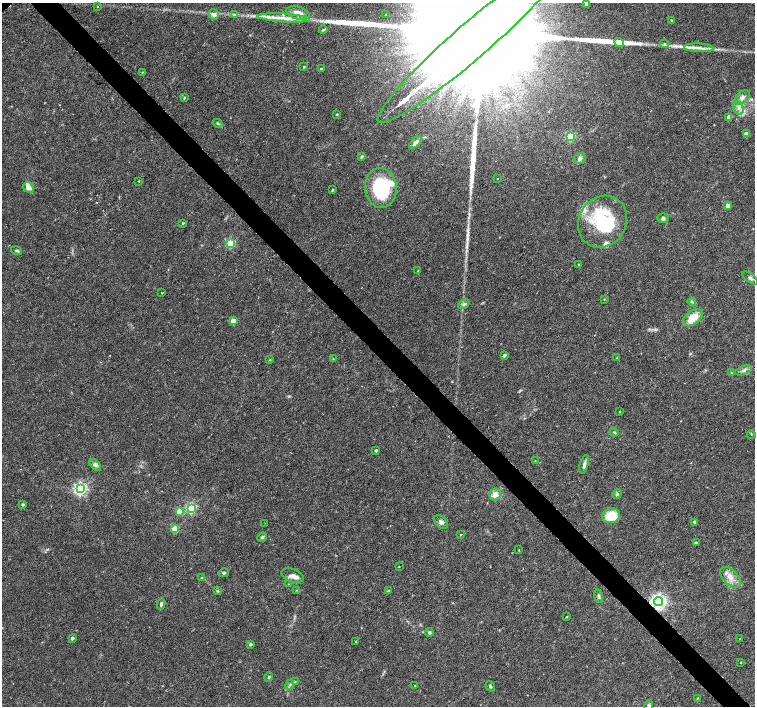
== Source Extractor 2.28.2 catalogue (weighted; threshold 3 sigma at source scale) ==
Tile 6 of 4 x 4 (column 2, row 2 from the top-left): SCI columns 1514-3018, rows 3033-4440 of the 6027 x 6001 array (HDU 1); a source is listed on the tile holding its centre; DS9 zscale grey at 2 x 2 block average (1 PNG px = mean of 2 x 2 image px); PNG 757 x 708 px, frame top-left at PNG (2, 3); each listed source drawn as its Kron ellipse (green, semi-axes under 4 px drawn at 4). Shown black and unused: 4% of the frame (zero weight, under 3 of 6 exposures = <1% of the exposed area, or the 3 px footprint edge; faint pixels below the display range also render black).
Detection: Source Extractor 2.28.2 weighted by HDU 2 'WHT'; one run over the whole footprint, this tile lists its part. Background 0.0188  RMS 0.0016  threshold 0.00671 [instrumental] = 3 sigma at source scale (4.09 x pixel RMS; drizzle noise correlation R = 1.36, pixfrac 0.8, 0.0396/0.0396 arcsec/px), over >= 5 px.
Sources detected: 113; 1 inside a brighter object's white glare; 3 long thin detections or spike segments (spike, bleed or trail) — neither listed nor drawn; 8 inside a brighter listed object's ellipse — not listed separately; the other 101 listed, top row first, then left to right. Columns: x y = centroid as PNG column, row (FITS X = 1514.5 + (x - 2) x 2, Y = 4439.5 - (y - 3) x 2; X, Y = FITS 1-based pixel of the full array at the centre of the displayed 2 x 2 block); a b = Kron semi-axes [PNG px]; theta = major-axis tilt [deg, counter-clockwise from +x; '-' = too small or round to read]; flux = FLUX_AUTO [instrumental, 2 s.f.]
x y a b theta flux
586 4 2 2 - 0.68
98 7 3 2 - 0.18
298 13 12 6 -15 3.4
234 14 4 3 - 0.51
214 15 5 5 - 1.7
385 15 2 2 - 0.15
284 18 26 4 -4 4.5
671 20 3 2 - 0.37
323 30 4 2 - 0.4
471 41 123 18 41 76000
619 43 5 4 - 1.1
665 44 4 4 - 0.62
699 48 14 3 -2 2.3
304 67 3 3 - 0.31
321 69 2 2 - 0.56
142 72 3 2 - 0.22
742 97 9 6 39 1.9
184 98 4 2 - 0.35
738 108 7 4 -71 1.7
337 114 3 2 - 0.34
729 117 3 3 - 3.9
217 123 5 3 - 0.51
746 134 3 3 - 3.8
570 136 3 3 - 35
416 142 8 4 42 1.3
362 156 4 3 - 0.44
580 158 6 5 - 1.2
498 178 2 2 - 0.18
138 181 3 2 - 0.25
28 187 6 4 -34 2.4
381 188 20 15 -83 27
332 190 3 2 - 0.37
728 206 3 3 - 3
663 218 5 5 - 0.81
602 222 27 23 59 25
183 223 3 2 - 0.39
230 243 3 3 - 28
17 251 6 3 -16 0.57
579 264 3 2 - 0.26
418 271 2 2 - 0.18
750 278 9 3 -36 0.91
162 293 2 2 - 0.34
604 299 3 2 - 0.21
692 302 4 3 - 0.52
464 304 6 3 34 0.77
693 318 11 6 38 5.6
233 321 3 3 - 7.1
504 355 3 2 - 1
617 358 3 3 - 0.38
333 359 3 2 - 0.18
270 360 3 2 - 0.23
743 370 9 4 21 1.2
732 373 3 2 - 0.21
620 411 3 2 - 0.2
614 432 4 3 - 0.41
751 434 4 2 - 0.29
376 450 3 2 - 0.68
535 461 2 2 - 0.16
584 464 10 3 75 1.2
95 465 7 4 -46 1
80 489 4 4 - 81
495 494 6 6 - 2.4
617 494 5 3 - 0.48
23 505 2 2 - 0.56
191 508 4 3 - 42
179 511 3 3 - 5
611 516 9 7 17 9.1
441 522 8 5 -41 1.2
695 522 3 3 - 1.2
265 523 2 2 - 0.15
175 529 3 3 - 12
461 535 2 2 - 0.23
262 537 5 3 - 0.73
696 543 3 2 - 0.78
519 550 2 2 - 0.18
399 567 3 2 - 0.17
224 573 5 4 - 0.57
292 576 11 6 -22 2.1
730 577 13 7 -45 3.2
202 578 3 3 - 0.37
288 584 2 2 - 0.14
296 590 3 2 - 0.2
388 590 3 3 - 0.31
218 591 4 3 - 0.47
599 596 7 4 -78 0.87
659 602 4 4 - 140
161 604 5 3 - 0.72
567 617 3 2 - 0.23
429 632 4 4 - 0.63
72 638 3 3 - 1
740 639 2 2 - 0.17
356 641 2 2 - 0.24
250 644 3 3 - 0.72
741 662 2 2 - 0.15
269 677 4 3 - 0.53
295 682 3 2 - 0.21
290 685 5 3 - 0.56
415 685 2 2 - 0.2
490 686 5 3 - 0.61
697 698 3 2 - 0.28
649 706 6 4 77 0.96
Overlapping masked pixels (flux is a lower limit): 1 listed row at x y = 659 602
Isophote crosses this tile's border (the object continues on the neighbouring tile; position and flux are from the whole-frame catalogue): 2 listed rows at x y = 471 41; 649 706
Diffuse or blended objects may show on this block-average render without a row.